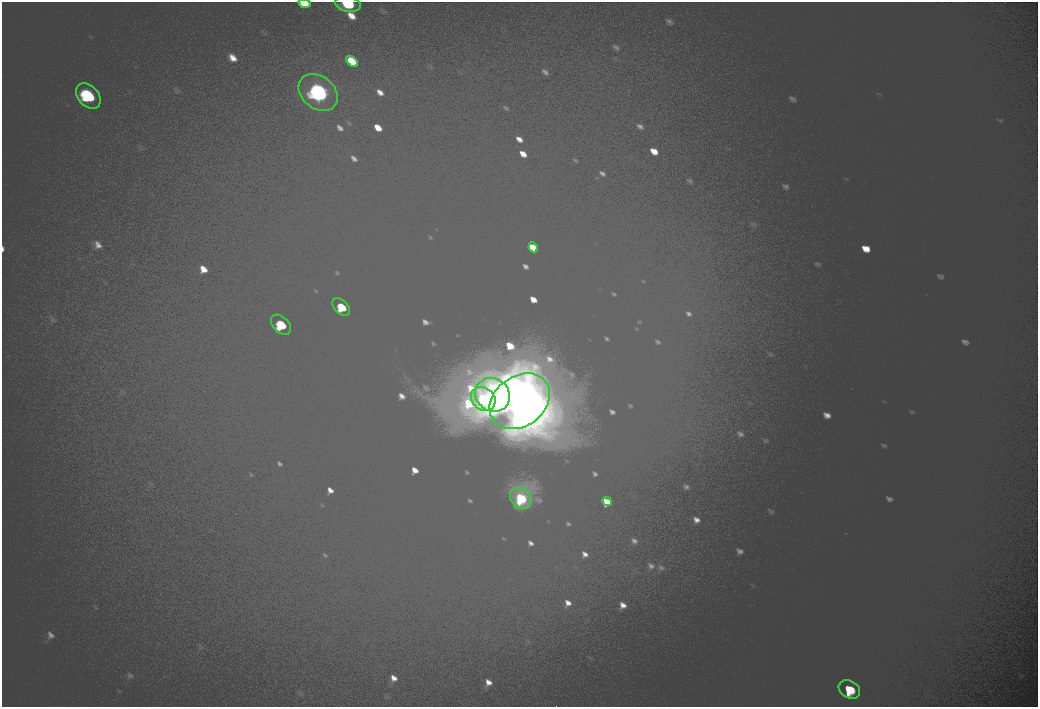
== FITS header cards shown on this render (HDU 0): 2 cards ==
NAXIS1  =                 2072
NAXIS2  =                 1410

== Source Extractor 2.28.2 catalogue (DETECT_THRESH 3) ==
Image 2072 x 1410 px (HDU 0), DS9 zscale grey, zoomed out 1/2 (1 PNG px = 2 x 2 image px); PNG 1040 x 709 px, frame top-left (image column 1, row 1410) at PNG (2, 2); each listed source drawn as its Kron ellipse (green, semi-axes under 4 px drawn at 4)
Background 101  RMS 30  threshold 90.8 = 3 sigma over >= 5 px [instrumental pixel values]
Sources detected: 14; all 14 listed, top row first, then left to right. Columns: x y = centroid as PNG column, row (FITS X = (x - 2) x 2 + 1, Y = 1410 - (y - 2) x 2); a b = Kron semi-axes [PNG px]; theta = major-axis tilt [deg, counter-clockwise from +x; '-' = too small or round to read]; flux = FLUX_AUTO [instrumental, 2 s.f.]
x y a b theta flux
305 3 6 4 -17 10000
348 4 13 8 -10 35000
352 61 7 4 -44 13000
318 92 21 16 -39 130000
88 96 14 10 -47 58000
533 247 5 3 - 9200
341 307 10 6 -45 25000
281 325 12 8 -45 34000
493 395 18 16 -39 160000
483 399 13 11 -38 63000
520 401 32 25 36 440000
521 498 12 9 -44 44000
607 502 5 4 - 9400
849 689 11 8 -29 35000
At the frame edge (FLAGS 8, measured only in part): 1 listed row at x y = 348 4